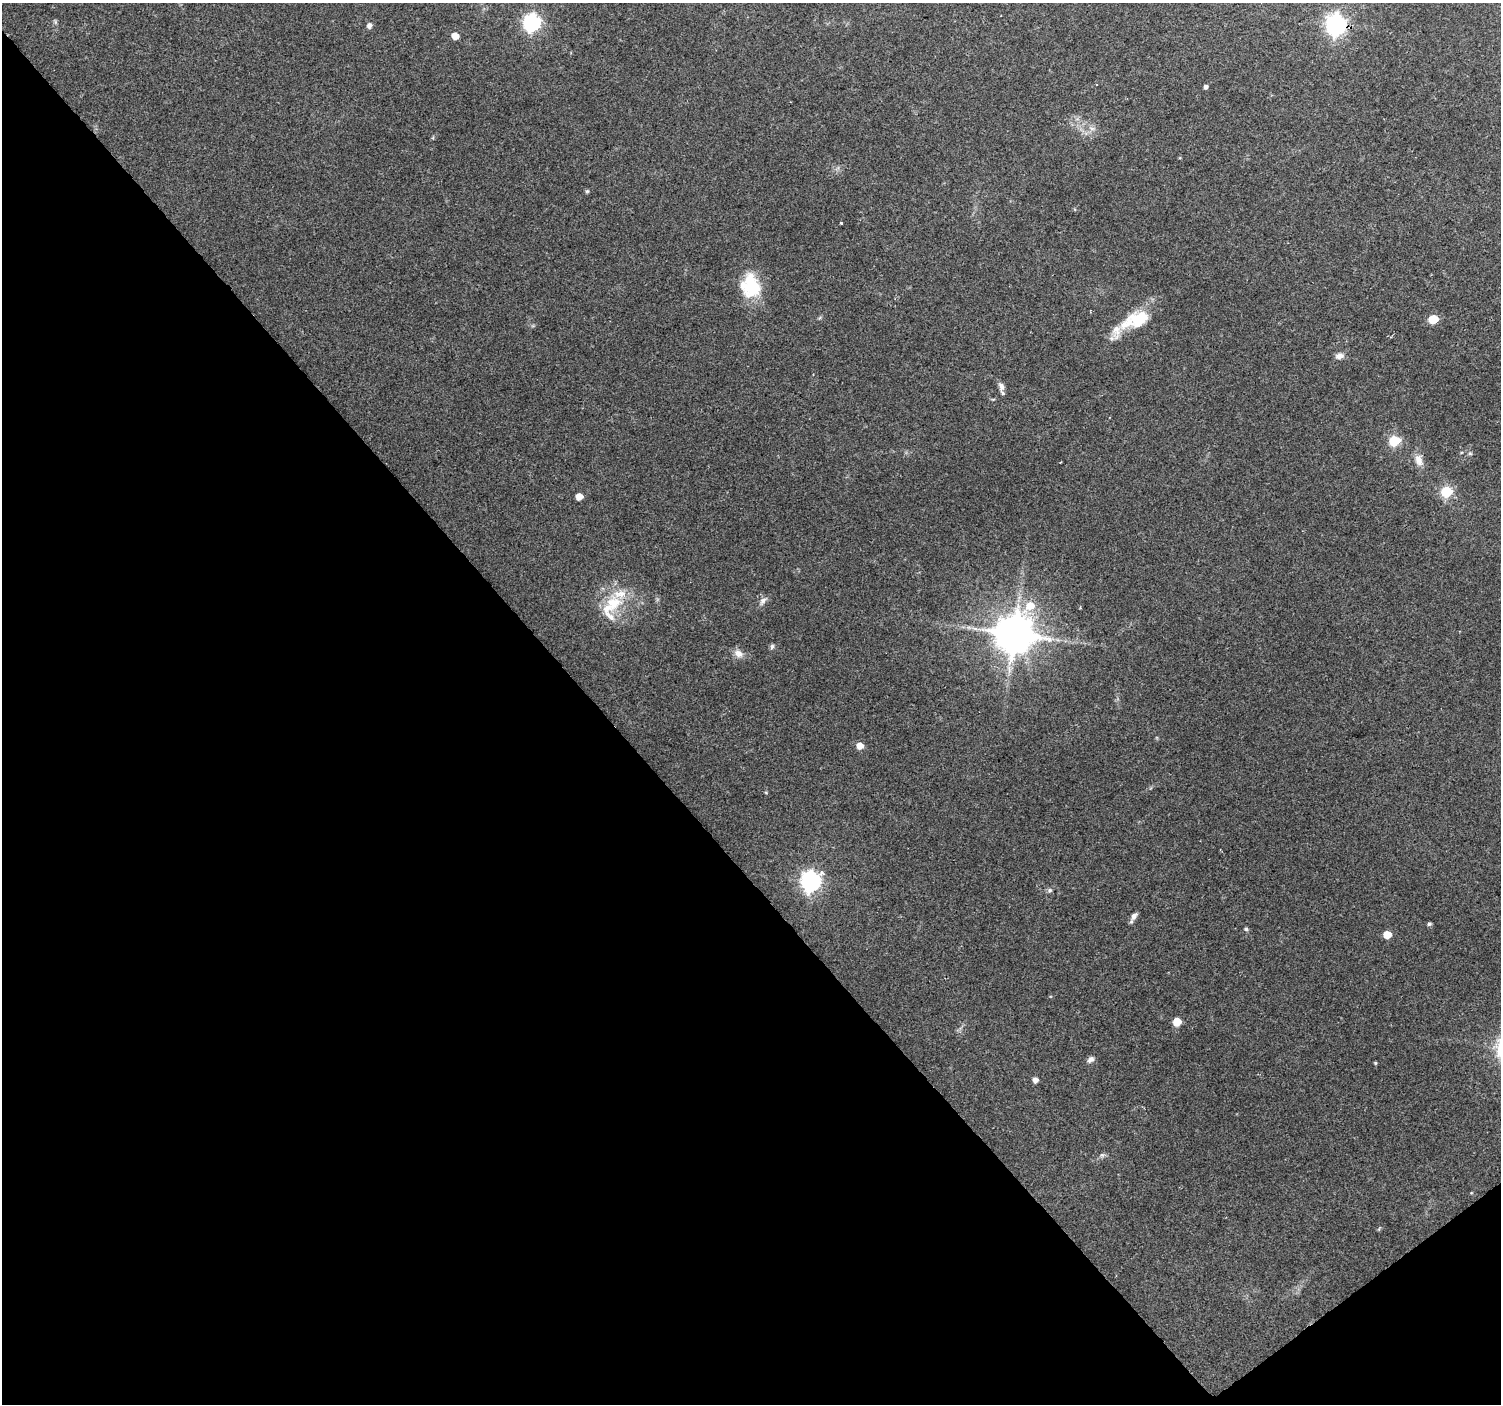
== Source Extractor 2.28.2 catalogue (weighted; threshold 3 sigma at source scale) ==
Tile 14 of 4 x 4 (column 2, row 4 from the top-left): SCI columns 1503-3001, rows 204-1605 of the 5998 x 5950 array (HDU 1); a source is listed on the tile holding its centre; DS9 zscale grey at full resolution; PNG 1503 x 1406 px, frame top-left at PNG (2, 3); no overlay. Shown black and unused: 41% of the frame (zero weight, under 2 of 3 exposures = <1% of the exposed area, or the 3 px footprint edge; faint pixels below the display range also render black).
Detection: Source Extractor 2.28.2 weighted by HDU 2 'WHT'; one run over the whole footprint, this tile lists its part. Background 0.151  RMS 0.0094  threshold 0.0425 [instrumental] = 3 sigma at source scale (4.5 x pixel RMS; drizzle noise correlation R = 1.50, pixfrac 1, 0.0396/0.0396 arcsec/px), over >= 5 px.
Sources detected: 38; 1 inside a brighter object's white glare — not listed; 4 inside a brighter listed object's ellipse — not listed separately; the other 33 listed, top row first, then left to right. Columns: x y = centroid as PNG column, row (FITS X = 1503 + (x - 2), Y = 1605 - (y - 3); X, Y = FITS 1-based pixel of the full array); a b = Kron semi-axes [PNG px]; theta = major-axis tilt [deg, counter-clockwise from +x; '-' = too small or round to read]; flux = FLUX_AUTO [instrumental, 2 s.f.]
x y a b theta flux
532 23 7 7 - 270
369 25 7 6 - 2.6
1336 25 7 7 - 440
455 36 5 4 - 11
1205 87 4 4 - 2.5
587 191 5 4 - 1.1
841 223 3 2 - 0.79
751 286 23 19 -65 43
1433 319 6 5 - 27
1127 324 39 19 15 28
1339 356 9 7 13 4.4
1001 386 10 7 -78 3.9
1394 441 6 5 - 61
1419 460 16 9 -64 7
1446 492 6 6 - 62
579 497 5 5 - 9
763 600 10 7 33 3.6
613 603 23 20 28 29
1030 606 10 9 - 14
1014 634 11 10 - 2700
772 647 8 5 63 1.7
738 653 13 9 -38 5.6
860 746 5 5 - 10
810 881 8 7 - 360
1050 890 6 5 - 1.6
1134 916 11 6 54 3.9
1429 924 5 4 - 1.6
1246 929 6 4 -43 1.3
1387 935 5 5 - 14
1177 1022 5 5 - 19
1090 1060 10 6 27 2.9
1375 1063 4 3 - 1
1035 1080 5 5 - 4.3
Overlapping masked pixels (flux is a lower limit): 1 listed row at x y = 1336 25